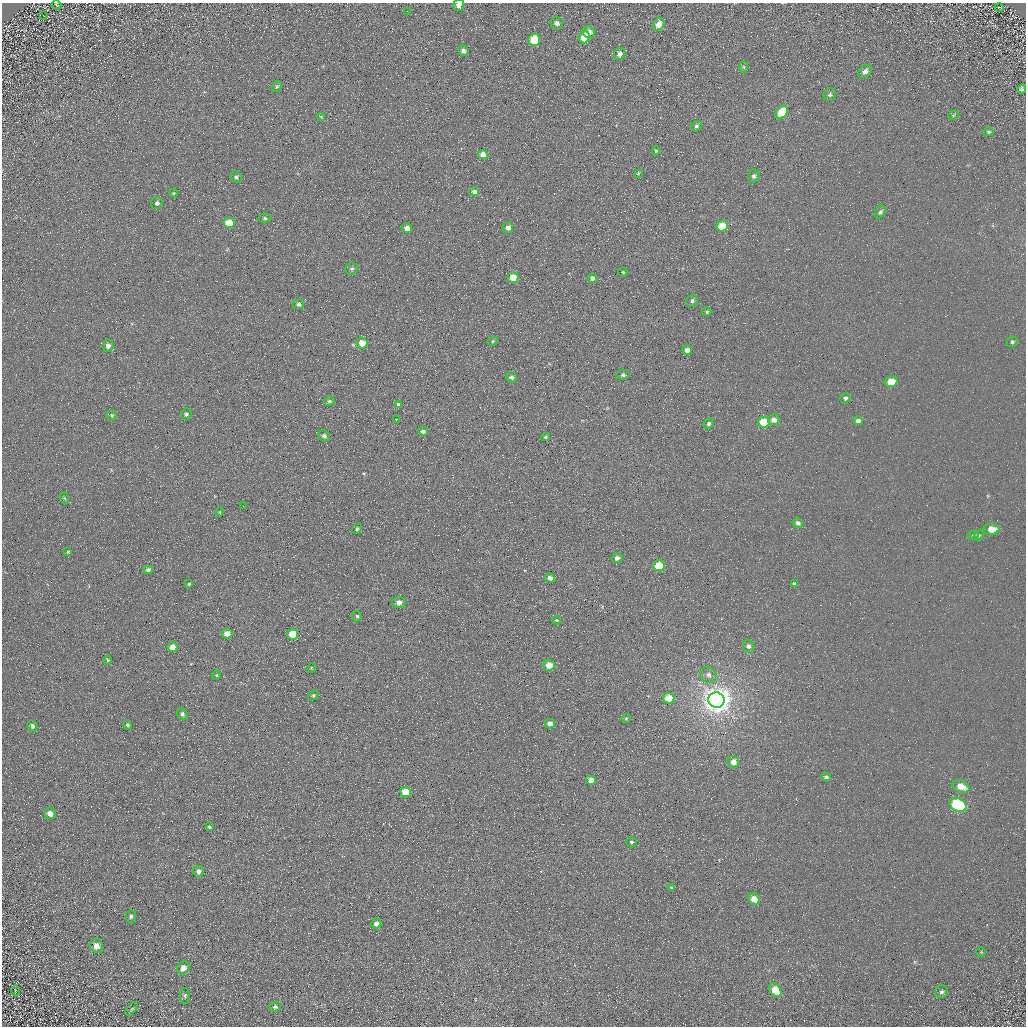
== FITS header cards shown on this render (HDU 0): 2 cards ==
NAXIS1  =                 1024 / Required FITS header
NAXIS2  =                 1024 / Required FITS header

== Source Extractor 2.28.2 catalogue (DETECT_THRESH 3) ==
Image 1024 x 1024 px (HDU 0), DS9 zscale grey, 1 PNG px = 1 image px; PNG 1028 x 1028 px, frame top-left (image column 1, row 1024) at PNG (2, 3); each listed source drawn as its Kron ellipse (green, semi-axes under 4 px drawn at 4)
Background 5.16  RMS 7.8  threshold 23.4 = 3 sigma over >= 5 px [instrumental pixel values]
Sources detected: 122; all 122 listed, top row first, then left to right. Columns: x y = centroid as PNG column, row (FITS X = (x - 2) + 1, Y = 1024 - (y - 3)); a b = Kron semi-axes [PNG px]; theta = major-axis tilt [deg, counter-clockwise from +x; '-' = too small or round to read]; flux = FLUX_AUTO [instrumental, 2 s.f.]
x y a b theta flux
57 5 5 2 - 340
459 5 5 5 - 2700
999 7 4 2 - 300
407 11 3 2 - 640
43 15 3 2 - 490
557 23 6 6 - 1900
659 25 7 5 63 5200
589 32 6 5 - 3200
584 37 6 5 - 15000
534 40 6 5 - 20000
463 51 6 5 - 2200
620 54 6 5 - 2200
744 67 6 4 -89 670
865 72 7 5 44 2400
277 86 6 4 57 820
1022 89 4 4 - 970
830 94 6 6 - 1100
781 112 7 5 53 16000
953 115 5 4 - 590
321 117 4 4 - 490
696 126 5 5 - 1100
988 132 5 4 - 780
656 151 4 4 - 680
483 155 5 4 - 4700
638 173 3 3 - 440
754 176 6 5 - 1400
236 177 6 5 - 1200
474 191 5 4 - 2300
173 193 4 4 - 460
157 203 6 6 - 1300
880 212 7 5 56 1300
265 218 6 4 -6 910
229 223 5 5 - 11000
722 226 6 5 - 17000
407 228 5 4 - 4000
508 228 5 5 - 2700
352 269 6 6 - 1100
623 272 4 4 - 670
513 277 5 5 - 11000
592 278 5 4 - 1600
692 301 6 5 - 1200
298 304 5 5 - 1600
707 312 5 4 - 810
493 341 5 4 - 720
1012 342 5 5 - 870
362 343 6 5 - 6900
108 346 6 5 - 2200
687 350 5 4 - 3300
623 375 7 5 7 1500
512 377 5 5 - 1500
891 382 6 5 - 11000
845 398 5 5 - 1200
329 401 5 4 - 990
398 405 4 4 - 1200
186 414 6 5 - 1100
112 415 5 5 - 930
396 420 2 2 - 350
774 420 5 5 - 3200
858 421 5 4 - 1900
764 422 6 5 - 21000
709 424 5 5 - 1300
423 431 5 4 - 1500
324 436 6 5 - 1500
545 437 4 4 - 860
64 498 6 4 -70 530
243 506 2 2 - 220
220 512 5 3 - 440
798 523 5 4 - 1500
357 529 5 4 - 890
992 529 8 5 2 6400
973 535 6 4 19 670
979 535 6 4 42 750
68 552 4 3 - 550
617 558 5 5 - 2000
659 566 5 5 - 18000
148 570 4 4 - 1400
550 578 5 4 - 2400
189 584 4 3 - 620
794 584 4 4 - 1400
399 602 7 6 - 2600
357 616 5 5 - 950
557 620 4 3 - 530
227 634 5 5 - 5400
293 634 5 5 - 14000
748 646 6 5 - 1600
172 647 5 5 - 7000
107 660 4 3 - 520
549 665 5 5 - 5500
311 668 5 4 - 460
216 675 4 4 - 540
708 675 9 7 -38 2500
313 695 5 4 - 740
669 698 5 5 - 11000
716 700 8 7 - 810000
182 714 6 5 - 1400
626 718 5 4 - 560
550 724 5 5 - 3400
127 725 5 4 - 950
32 726 6 4 -72 1200
733 762 6 5 - 3900
826 777 5 4 - 1200
591 780 5 4 - 4800
961 786 9 6 -22 7300
405 792 5 5 - 13000
958 805 9 6 -26 58000
50 813 6 5 - 3300
209 827 3 3 - 810
631 842 5 5 - 1000
198 871 5 5 - 2500
671 887 4 3 - 510
754 899 6 5 - 7000
131 916 6 5 - 1100
376 923 5 5 - 2300
96 946 7 6 - 3400
981 952 4 4 - 530
183 968 7 6 - 3500
775 990 7 5 -54 12000
15 991 5 3 - 390
941 992 6 6 - 1200
185 996 8 5 89 1100
275 1007 5 5 - 1200
132 1009 8 4 49 1000
At the frame edge (FLAGS 8, measured only in part): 1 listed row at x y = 459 5